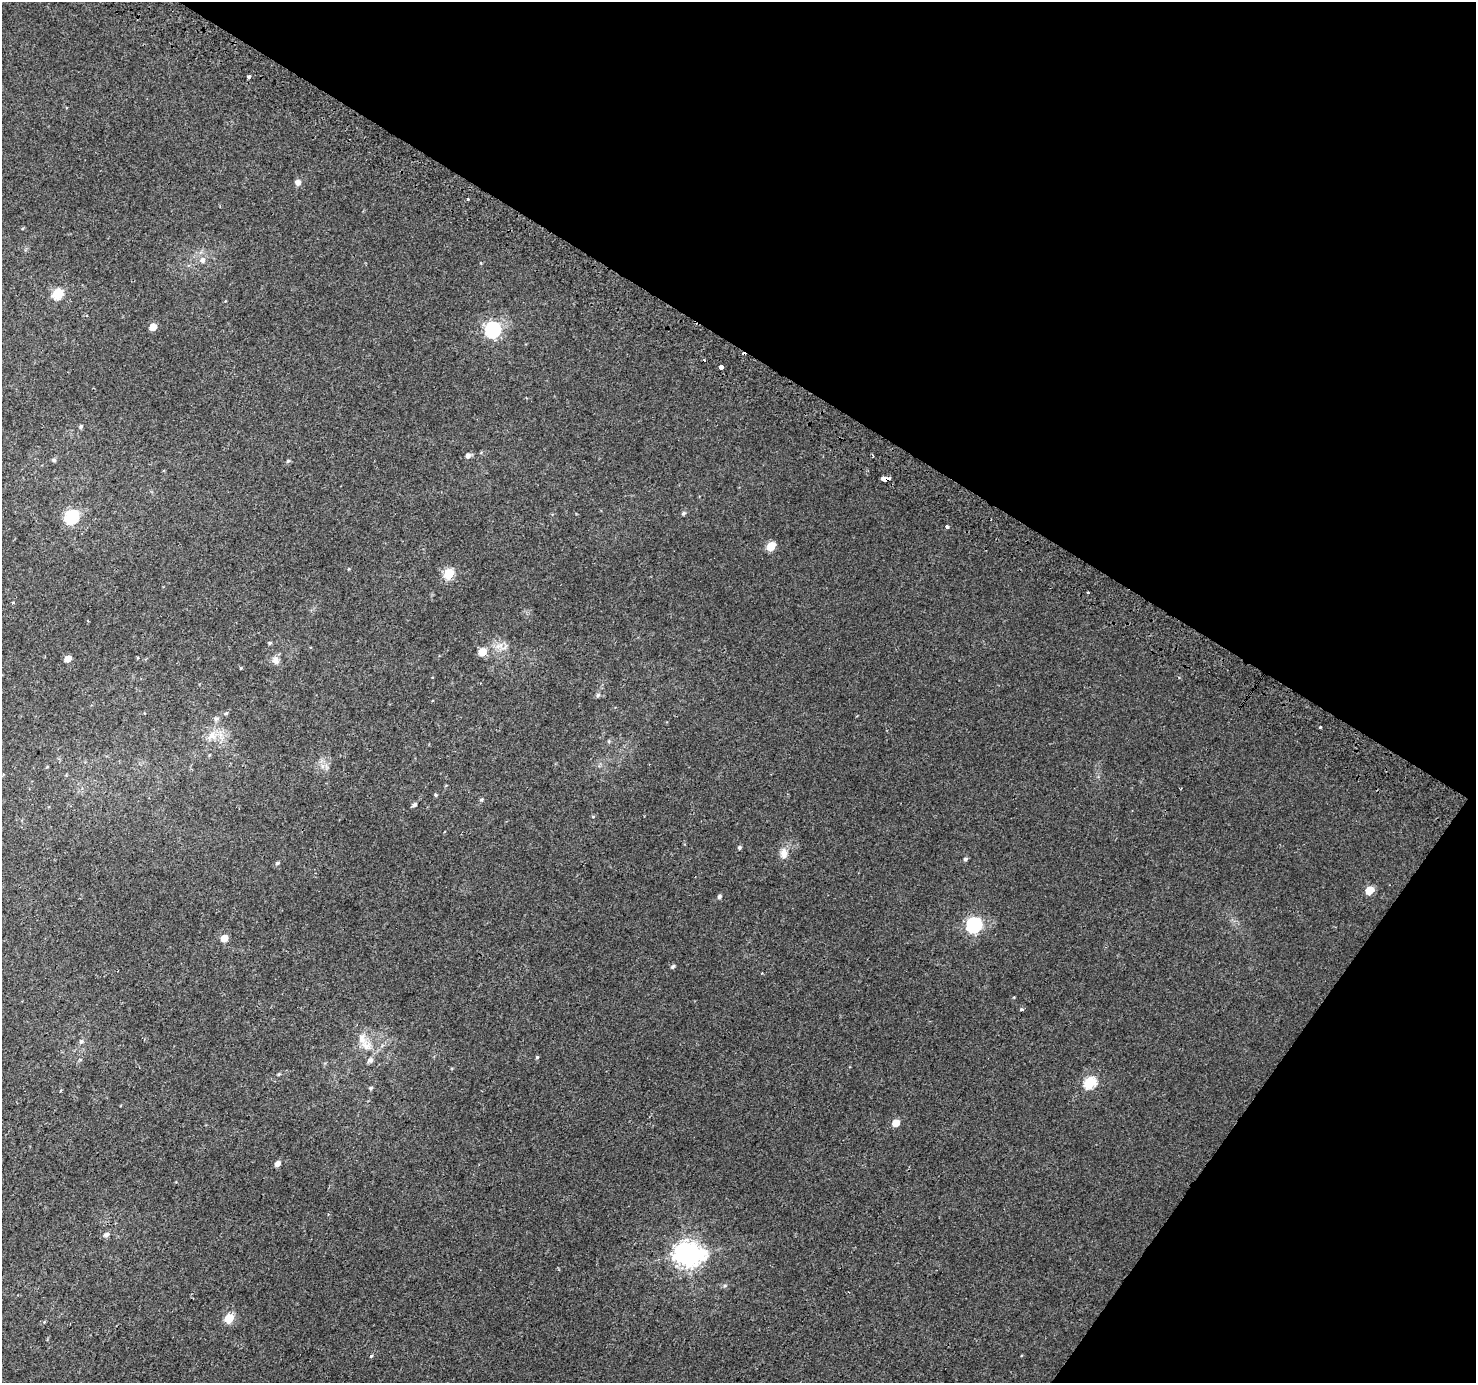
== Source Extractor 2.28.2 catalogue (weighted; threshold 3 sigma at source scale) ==
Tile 8 of 4 x 4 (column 4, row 2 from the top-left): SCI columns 4452-5925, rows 3051-4431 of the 5947 x 6033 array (HDU 1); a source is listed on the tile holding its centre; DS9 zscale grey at full resolution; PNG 1478 x 1385 px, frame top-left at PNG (2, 2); no overlay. Shown black and unused: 32% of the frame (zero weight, under 2 of 3 exposures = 2% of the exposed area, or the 3 px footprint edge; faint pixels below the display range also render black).
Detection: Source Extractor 2.28.2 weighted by HDU 2 'WHT'; one run over the whole footprint, this tile lists its part. Background 0.00369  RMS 0.0038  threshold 0.0172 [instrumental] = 3 sigma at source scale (4.5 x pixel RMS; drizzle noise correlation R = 1.50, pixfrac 1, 0.0396/0.0396 arcsec/px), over >= 5 px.
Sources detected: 62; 3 cosmic-ray / hot-pixel residue — not listed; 2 inside a brighter listed object's ellipse — not listed separately; the other 57 listed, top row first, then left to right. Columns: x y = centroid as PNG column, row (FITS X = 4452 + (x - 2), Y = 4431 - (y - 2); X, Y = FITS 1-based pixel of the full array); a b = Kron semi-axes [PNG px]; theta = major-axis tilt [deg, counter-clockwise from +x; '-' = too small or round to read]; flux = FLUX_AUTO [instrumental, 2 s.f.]
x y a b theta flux
249 77 3 3 - 2.2
298 182 6 6 - 1.9
467 199 3 3 - 0.9
203 260 8 7 - 1.5
58 293 6 6 - 18
153 327 5 5 - 6.2
493 330 7 6 - 93
721 367 3 3 - 13
81 426 5 4 - 0.45
468 456 6 5 - 1.5
54 460 6 5 - 0.65
288 461 5 5 - 0.57
884 479 7 4 1 17
683 513 6 4 41 0.63
71 517 7 6 - 51
947 527 3 3 - 5.4
771 546 6 5 - 12
449 574 6 5 - 22
13 602 3 3 - 0.44
270 643 5 4 - 0.51
499 646 13 5 23 2.1
482 652 6 5 - 7.2
68 659 5 4 - 4.3
276 660 12 10 -71 2.1
241 668 4 4 - 0.35
598 695 6 5 - 0.73
226 713 5 4 - 0.58
216 719 7 6 - 1.1
1320 727 3 3 - 0.68
212 735 13 11 51 4.1
609 741 6 4 72 0.44
436 795 5 4 - 0.43
481 799 6 4 33 0.58
414 805 6 4 39 0.85
739 847 5 4 - 0.68
784 853 15 10 90 3
965 859 5 5 - 0.74
277 863 6 4 17 0.6
1369 890 6 5 - 7.9
719 896 5 4 - 0.86
974 925 7 6 - 76
224 938 5 5 - 5
673 966 5 4 - 0.78
1022 1010 3 3 - 1.6
81 1041 7 6 - 0.92
366 1046 19 14 -46 5.6
537 1057 4 4 - 0.46
279 1074 5 4 - 0.46
1090 1082 7 6 - 30
371 1088 6 4 4 0.59
896 1123 5 5 - 6.4
277 1164 5 4 - 2.1
106 1235 7 5 25 1.2
687 1254 10 8 1 370
725 1286 6 4 2 0.56
229 1318 6 5 - 17
371 1356 5 4 - 0.43
Overlapping masked pixels (flux is a lower limit): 1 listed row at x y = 884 479